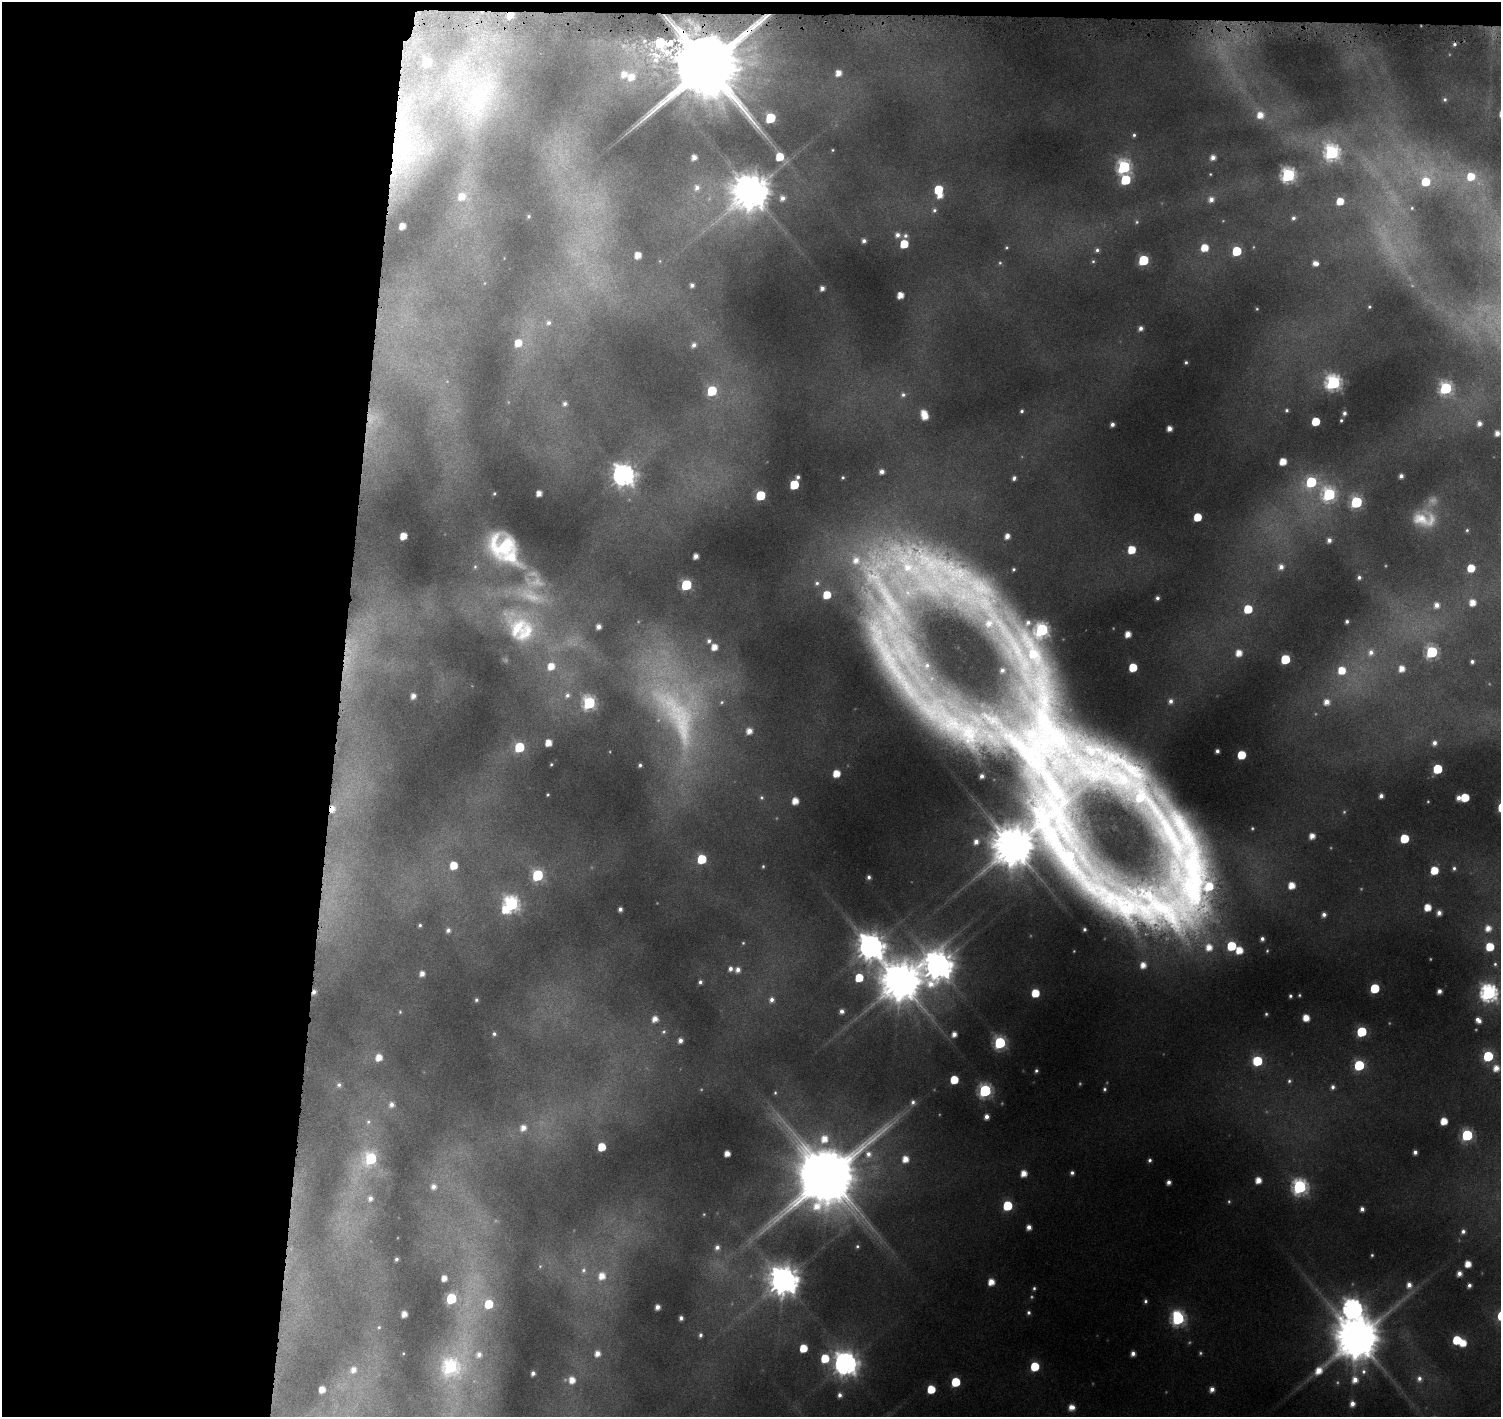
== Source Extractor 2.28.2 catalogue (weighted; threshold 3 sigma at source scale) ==
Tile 1 of 3 x 3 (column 1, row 1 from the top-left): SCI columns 1-1499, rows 3064-4478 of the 4509 x 4799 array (HDU 1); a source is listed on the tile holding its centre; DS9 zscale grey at full resolution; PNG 1503 x 1419 px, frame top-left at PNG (2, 2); no overlay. Shown black and unused: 23% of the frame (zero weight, under 4 of 8 exposures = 2% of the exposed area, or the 3 px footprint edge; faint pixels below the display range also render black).
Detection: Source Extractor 2.28.2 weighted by HDU 2 'WHT'; one run over the whole footprint, this tile lists its part. Background 0.0767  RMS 0.0096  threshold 0.0393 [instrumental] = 3 sigma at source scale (4.09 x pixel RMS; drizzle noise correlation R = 1.36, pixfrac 0.8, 0.0396/0.0396 arcsec/px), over >= 5 px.
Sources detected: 345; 44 too faint to see at this stretch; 2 inside a brighter object's white glare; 1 cosmic-ray / hot-pixel residue — not listed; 11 inside a brighter listed object's ellipse — not listed separately; the other 287 listed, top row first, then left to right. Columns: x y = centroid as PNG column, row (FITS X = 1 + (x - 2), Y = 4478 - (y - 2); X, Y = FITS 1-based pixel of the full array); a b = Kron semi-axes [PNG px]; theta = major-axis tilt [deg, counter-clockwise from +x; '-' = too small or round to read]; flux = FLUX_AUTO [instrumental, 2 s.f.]
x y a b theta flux
510 15 6 5 - 12
644 41 7 6 - 2.6
1454 44 4 4 - 2.4
707 66 22 21 - 18000
838 73 6 6 - 11
631 77 10 8 52 14
477 99 90 62 86 280
1445 99 5 5 - 2.4
1260 115 9 8 - 15
770 118 6 6 - 74
1134 135 5 5 - 2.4
832 150 4 3 - 1
1332 153 8 8 - 270
405 157 73 35 81 180
694 157 5 5 - 7.5
780 157 7 6 - 27
1213 157 6 5 - 6.8
1124 167 7 7 - 210
1210 174 4 3 - 1.1
1288 175 7 7 - 240
1471 177 20 13 -28 44
1125 180 7 6 - 69
1426 180 21 15 90 59
697 188 10 9 - 8.9
938 189 6 6 - 44
751 192 12 11 - 3300
940 195 7 6 - 11
462 196 15 13 12 24
782 198 7 6 - 6.2
1211 199 7 7 - 8
1340 201 6 6 - 21
1412 208 5 5 - 1.7
934 210 8 8 - 4.2
529 216 3 3 - 1.2
1293 218 7 6 - 3.8
1137 222 6 6 - 2.3
898 235 8 7 - 6.6
905 236 7 7 - 4.3
864 241 5 5 - 4.9
904 244 6 6 - 34
1204 248 7 7 - 21
1097 250 6 6 - 3.4
1237 251 6 6 - 57
638 255 6 5 - 13
1143 260 6 6 - 87
1093 261 6 5 - 1.9
1000 263 6 6 - 2
1315 263 6 5 - 8
692 285 5 5 - 4.2
822 288 5 4 - 6.2
900 295 5 5 - 14
1369 307 4 4 - 1.6
548 323 8 8 - 5.5
1140 328 5 5 - 5
518 343 8 7 - 18
694 345 8 7 - 5.8
1186 362 4 3 - 1.9
1333 383 8 7 - 300
1446 388 7 7 - 170
712 391 6 6 - 67
903 395 8 7 - 4
565 404 7 7 - 4.4
1287 410 6 5 - 2.7
1022 411 4 3 - 2.3
924 413 6 5 - 12
1344 413 4 4 - 3.6
1341 420 3 3 - 1.7
1315 421 6 5 - 36
1479 423 6 6 - 7
1112 424 5 4 - 4.8
1169 428 5 5 - 8.5
1497 433 5 5 - 8.3
1283 461 6 5 - 18
882 472 5 4 - 5.7
623 475 9 8 - 800
1401 476 4 4 - 5
798 477 4 4 - 3.2
843 477 3 3 - 1.5
1014 478 5 4 - 3.6
1311 482 8 8 - 91
794 485 6 5 - 54
494 493 3 3 - 1.3
539 493 5 5 - 9.5
1329 494 8 8 - 200
760 495 6 6 - 62
1356 502 7 6 - 130
1197 517 6 5 - 31
1421 519 23 21 38 31
1467 530 5 4 - 1.8
403 536 6 5 - 17
1007 536 6 5 - 8.1
1329 540 6 5 - 5.6
502 546 35 28 -35 110
1131 550 6 6 - 30
696 556 5 4 - 7.6
475 567 8 7 - 3.8
1281 567 8 8 - 8.5
1471 568 6 5 - 26
1013 569 4 3 - 1.8
1359 577 4 4 - 3.1
817 583 7 7 - 3.4
686 585 6 6 - 90
827 595 6 5 - 27
1157 598 4 4 - 3.3
1472 602 6 6 - 14
1436 605 8 8 - 9
1248 609 6 6 - 37
1347 621 4 3 - 2.8
921 626 219 144 -62 630
598 627 5 4 - 6.6
518 628 66 44 -78 140
1042 630 8 7 - 240
1128 634 5 5 - 12
709 641 6 6 - 3.9
714 647 6 5 - 13
1371 652 11 10 - 10
1432 652 7 6 - 150
1239 653 6 6 - 14
1285 659 6 6 - 57
1472 662 4 4 - 3.4
1133 667 6 6 - 34
1401 668 6 6 - 13
1002 670 4 3 - 2.5
1342 670 8 8 - 26
567 695 9 8 - 6.2
413 696 5 5 - 6.9
1170 701 9 8 - 7.7
722 702 6 6 - 2.4
1326 702 8 8 - 11
589 703 7 7 - 170
678 711 122 69 -70 380
749 731 5 5 - 10
548 743 5 5 - 15
1434 743 7 6 - 5.9
519 747 6 6 - 65
1217 751 4 4 - 4.1
1241 755 6 5 - 38
551 764 3 3 - 1.3
640 765 4 4 - 2.6
1437 769 6 6 - 57
836 773 6 5 - 20
548 795 3 3 - 1.4
1381 796 4 4 - 5.1
1465 797 6 5 - 35
1459 798 5 4 - 6.5
795 801 6 5 - 15
332 809 6 5 - 11
1252 828 3 3 - 1.4
1312 836 5 5 - 10
1404 838 6 6 - 45
1042 845 207 116 -14 6600
702 859 6 6 - 60
453 865 6 6 - 24
763 866 4 3 - 1.4
1454 868 6 5 - 2.9
1434 870 6 5 - 30
537 875 7 6 - 120
869 877 4 4 - 3.2
1291 885 5 5 - 17
511 904 8 7 - 290
1427 907 6 5 - 20
620 909 4 4 - 4.5
1439 913 5 5 - 6.4
1324 915 6 5 - 5.4
420 925 4 4 - 2.1
1488 928 6 6 - 9.9
448 930 6 5 - 4.3
1262 939 5 5 - 4.3
871 946 11 10 - 1500
1231 946 6 6 - 56
1209 947 12 10 -73 21
1490 947 6 6 - 31
1239 950 7 6 - 21
1495 964 4 3 - 1.6
938 965 12 11 - 1900
730 969 6 6 - 5.2
738 970 6 6 - 7
422 973 5 5 - 7.5
859 978 6 6 - 32
900 981 13 12 - 4100
700 982 4 4 - 3.4
1375 988 6 6 - 59
1439 991 4 4 - 6
1035 993 6 5 - 32
1489 993 8 7 - 440
1299 995 3 3 - 1.3
1290 996 4 3 - 2.2
476 1000 4 3 - 2.1
771 1000 7 7 - 5.8
842 1011 4 4 - 5.3
400 1012 6 4 -77 1.5
1266 1014 3 3 - 1.5
1306 1018 6 5 - 18
655 1019 6 6 - 11
1478 1020 7 5 -43 8.2
664 1032 8 7 - 3.3
1362 1032 6 6 - 84
494 1034 4 4 - 2.7
954 1034 5 5 - 8.2
680 1040 6 5 - 6.4
1000 1043 7 6 - 160
1488 1056 6 6 - 81
379 1057 8 7 - 16
1257 1061 6 6 - 69
1359 1065 6 6 - 85
1496 1068 7 6 - 12
1036 1071 4 4 - 2.5
954 1080 6 5 - 35
1289 1081 7 6 - 2.9
339 1085 8 7 - 4.4
1333 1087 6 6 - 4.2
1104 1089 6 5 - 2.5
985 1091 7 7 - 200
775 1093 5 4 - 1.7
913 1102 8 7 - 4.5
391 1104 7 6 - 6.6
986 1117 5 5 - 7.1
1444 1121 6 5 - 21
368 1122 9 7 72 4.5
523 1128 9 7 60 11
1467 1135 6 6 - 130
602 1147 6 5 - 32
1415 1152 4 4 - 4.7
727 1153 5 5 - 11
370 1159 11 8 44 120
905 1159 6 6 - 15
1150 1160 4 4 - 3
1024 1173 5 5 - 14
1072 1173 5 4 - 3.4
829 1176 22 18 71 7900
1258 1180 5 5 - 14
1169 1182 4 4 - 5.6
433 1187 7 6 - 6.8
1300 1187 8 7 - 290
370 1198 9 8 - 7.8
1007 1206 6 6 - 64
1362 1209 5 4 - 5.2
1029 1227 5 4 - 7.7
1463 1231 6 5 - 4.1
857 1246 6 5 - 2.3
717 1247 7 7 - 5.8
1372 1255 4 3 - 1.6
396 1259 4 3 - 2.4
1468 1264 5 5 - 16
584 1270 9 8 - 5.3
1459 1273 5 4 - 7.2
602 1276 9 8 - 16
444 1278 5 5 - 9.1
783 1280 10 10 - 2000
991 1282 6 5 - 16
1409 1285 7 7 - 8.6
1469 1285 4 4 - 4
1034 1288 5 5 - 2.4
451 1299 6 6 - 89
1145 1301 5 4 - 2.8
489 1304 7 6 - 41
657 1307 5 4 - 7.7
1352 1309 12 10 4 700
1029 1312 6 5 - 2.9
404 1314 5 4 - 9.6
681 1318 4 4 - 4.2
1178 1318 8 7 - 230
379 1327 5 4 - 1.3
700 1335 5 4 - 3.2
1357 1338 17 13 50 5700
1457 1340 6 6 - 49
1463 1343 6 5 - 21
803 1348 6 5 - 31
597 1353 6 5 - 9.3
479 1354 10 10 - 11
1133 1354 4 4 - 6.4
825 1358 7 6 - 39
845 1363 9 9 - 1100
451 1366 14 10 47 210
1035 1366 6 6 - 48
353 1370 9 8 - 10
1363 1371 13 9 87 8.9
533 1373 4 4 - 4.4
1419 1379 10 8 -84 8
572 1380 7 6 - 14
956 1382 6 6 - 54
322 1389 5 5 - 13
931 1389 6 5 - 35
1212 1389 5 4 - 7.1
840 1395 7 6 - 5.4
1352 1404 7 6 - 8.3
1071 1407 6 5 - 10
Overlapping masked pixels (flux is a lower limit): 4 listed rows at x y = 510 15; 707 66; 405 157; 332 809
Isophote crosses this tile's border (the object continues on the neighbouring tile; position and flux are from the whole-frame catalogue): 1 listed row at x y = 1489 993